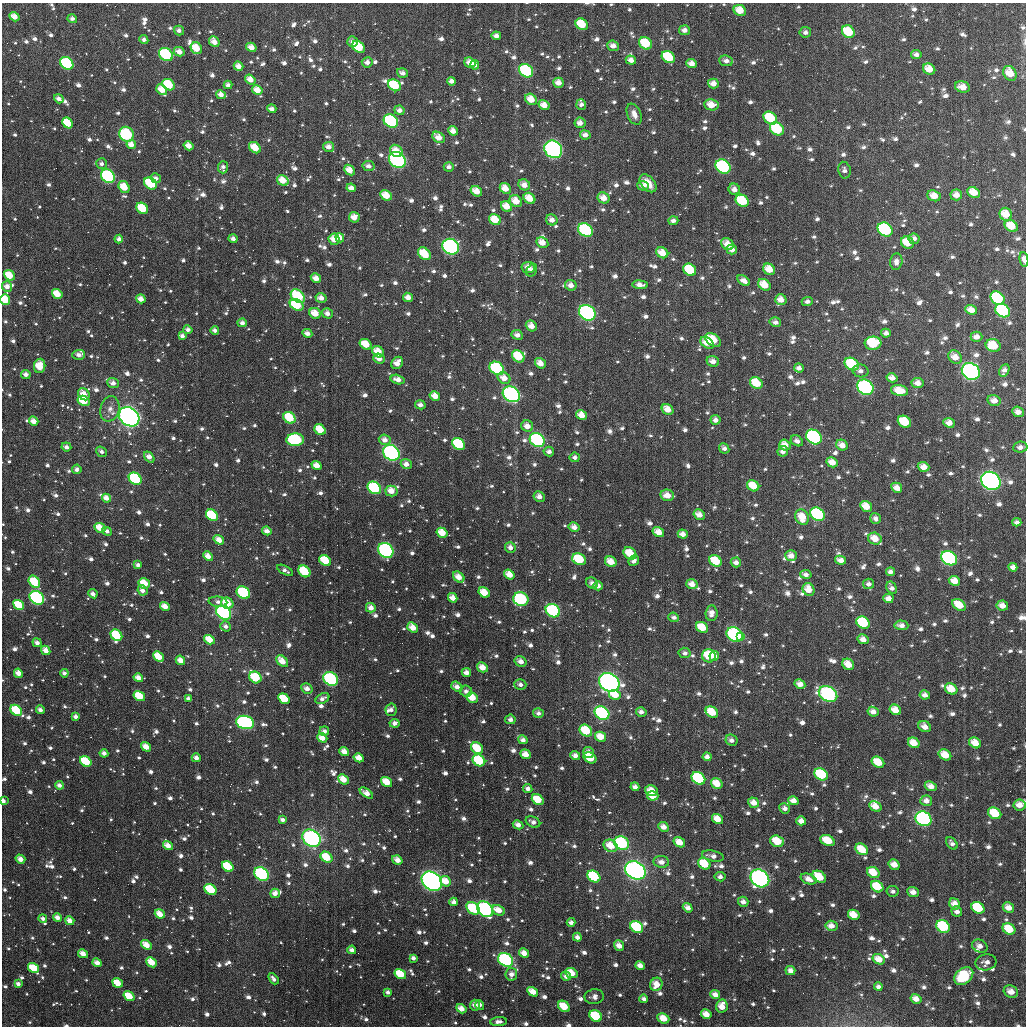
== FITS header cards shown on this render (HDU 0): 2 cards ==
NAXIS1  =                 1024
NAXIS2  =                 1024

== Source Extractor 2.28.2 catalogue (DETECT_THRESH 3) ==
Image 1024 x 1024 px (HDU 0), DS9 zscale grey, 1 PNG px = 1 image px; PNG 1028 x 1028 px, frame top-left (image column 1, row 1024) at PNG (2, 3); each listed source drawn as its Kron ellipse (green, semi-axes under 4 px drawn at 4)
Background 3050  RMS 78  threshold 234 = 3 sigma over >= 5 px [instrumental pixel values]
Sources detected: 1460; of the 1460, the 500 brightest by FLUX_AUTO listed and drawn (960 fainter detections omitted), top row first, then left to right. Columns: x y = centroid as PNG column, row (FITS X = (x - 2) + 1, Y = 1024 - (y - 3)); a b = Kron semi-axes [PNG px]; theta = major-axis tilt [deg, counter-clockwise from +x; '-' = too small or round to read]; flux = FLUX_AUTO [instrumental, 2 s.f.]
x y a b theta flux
740 10 6 5 - 8.6e+04
15 17 5 4 - 5.8e+04
72 19 5 4 - 2.5e+04
582 24 6 5 - 1.5e+05
179 30 5 4 - 2.6e+04
684 30 5 5 - 3.1e+04
805 32 6 5 - 2.4e+04
848 32 7 6 - 1.9e+05
496 36 4 4 - 3.3e+04
144 40 4 4 - 2.5e+04
214 42 6 4 -49 5.3e+04
352 42 5 5 - 2.6e+04
645 43 7 5 -35 2.0e+05
613 46 6 5 - 3.4e+04
251 47 5 4 - 4.9e+04
359 47 7 5 -39 2.9e+05
196 48 6 5 - 1.1e+05
179 52 5 4 - 4.6e+04
166 54 7 6 - 6.2e+05
916 54 5 4 - 2.4e+04
668 57 7 5 -37 2.8e+05
631 60 5 4 - 3.5e+04
726 61 7 5 -7 3.4e+04
367 62 5 5 - 3.3e+04
67 63 7 5 -40 5.9e+05
470 63 6 5 - 4.9e+04
692 63 5 4 - 4.4e+04
475 65 5 4 - 4.5e+04
239 66 5 4 - 4.6e+04
929 69 6 5 - 8.6e+04
526 71 7 6 - 5.5e+05
402 73 6 4 -19 2.9e+04
1010 73 8 6 -56 9.3e+04
250 79 5 4 - 5.9e+04
451 81 4 4 - 2.8e+04
558 83 5 4 - 5.1e+04
713 84 5 5 - 4.7e+04
168 85 6 5 - 2.2e+05
228 85 4 4 - 2.6e+04
394 85 7 5 -37 2.9e+05
962 87 7 5 -17 6.2e+04
162 90 6 4 -43 8.2e+04
257 90 5 4 - 7.5e+04
221 95 5 4 - 4.3e+04
59 99 5 4 - 3.2e+04
531 99 6 5 - 8.8e+04
581 104 5 5 - 2.6e+04
544 105 5 5 - 6.0e+04
711 105 7 5 -8 7.5e+04
272 109 5 4 - 2.4e+04
399 110 5 4 - 3.0e+04
634 114 11 6 -67 3.7e+04
770 118 7 6 - 2.6e+05
391 121 7 6 - 5.9e+05
68 123 6 5 - 1.8e+05
580 123 5 5 - 4.1e+04
777 129 7 6 - 3.6e+05
453 131 5 4 - 4.6e+04
126 134 8 7 - 5.4e+05
585 135 5 4 - 3.8e+04
439 137 7 5 -37 6.4e+04
131 144 5 4 - 5.2e+04
189 146 5 4 - 5.6e+04
329 147 5 5 - 3.9e+04
255 148 7 5 -42 1.1e+05
553 149 9 8 - 1.4e+06
396 151 7 5 -39 7.3e+04
397 160 9 7 -39 1.5e+06
101 164 5 5 - 2.4e+04
368 166 6 5 - 2.9e+04
723 166 8 6 -35 8.3e+05
223 167 6 5 - 2.3e+04
449 167 5 4 - 2.8e+04
349 170 6 4 -43 6.9e+04
844 170 8 6 -79 2.3e+04
108 176 7 6 - 6.4e+05
156 178 5 5 - 2.3e+04
283 181 6 5 - 8.2e+04
151 183 7 5 -38 3.0e+05
648 183 10 6 -50 7.7e+04
524 185 6 5 - 4.9e+04
643 186 6 5 - 2.5e+04
124 187 6 5 - 1.1e+05
351 188 5 4 - 4.4e+04
505 188 6 5 - 7.4e+04
734 189 6 5 - 3.5e+04
476 191 6 5 - 7.7e+04
974 192 6 5 - 9.3e+04
386 195 6 4 -32 9.4e+04
956 195 6 5 - 5.0e+04
934 196 7 5 -22 7.1e+04
529 198 6 5 - 9.5e+04
603 198 6 5 - 5.9e+04
516 201 7 5 -40 8.0e+04
742 201 7 5 -34 2.7e+05
507 206 6 5 - 8.6e+04
142 208 6 5 - 2.0e+05
1006 214 6 6 - 9.8e+04
354 217 5 5 - 5.6e+04
495 220 6 5 - 1.2e+05
552 220 6 5 - 3.9e+04
673 221 5 4 - 2.4e+04
1011 226 7 5 -33 1.1e+05
885 229 8 6 -36 9.3e+05
585 230 8 6 -35 5.9e+05
340 238 5 4 - 4.4e+04
119 239 4 4 - 3.1e+04
233 239 4 3 - 2.5e+04
334 239 6 5 - 7.5e+04
914 239 5 5 - 3.3e+04
542 243 6 5 - 6.0e+04
907 243 7 5 -35 1.3e+05
727 244 7 5 -39 7.4e+04
451 247 9 7 -33 1.1e+06
732 249 5 5 - 4.3e+04
662 253 6 5 - 7.9e+04
424 254 7 5 -44 1.7e+05
1024 259 7 4 -81 3.0e+04
896 262 8 6 83 2.6e+04
528 267 6 5 - 5.1e+04
769 269 6 5 - 8.9e+04
532 270 7 5 60 2.7e+04
690 270 7 5 -37 3.4e+05
9 275 6 4 -40 1.3e+05
316 278 5 4 - 5.2e+04
744 280 7 4 -32 4.0e+04
571 285 6 5 - 4.0e+04
640 285 7 4 -5 4.3e+04
764 285 7 5 -39 1.0e+05
7 287 5 5 - 4.0e+04
57 294 5 4 - 9.8e+04
298 296 8 5 -44 3.3e+05
408 297 5 4 - 4.6e+04
321 298 5 4 - 3.9e+04
997 298 7 6 - 4.7e+05
141 299 5 4 - 4.7e+04
5 300 5 5 - 1.8e+05
781 300 6 5 - 5.3e+04
807 301 5 4 - 2.3e+04
297 305 7 5 -31 2.2e+05
971 310 6 4 -22 5.2e+04
1003 311 8 6 -34 6.3e+05
315 313 6 5 - 8.9e+04
327 313 6 5 - 3.5e+04
587 313 9 7 -36 1.3e+06
775 322 6 4 -14 2.7e+04
242 323 4 4 - 3.0e+04
531 326 6 5 - 5.4e+04
188 330 4 4 - 2.6e+04
215 330 4 3 - 2.4e+04
307 333 5 4 - 3.5e+04
886 333 5 4 - 2.7e+04
517 335 6 4 -25 3.1e+04
182 336 4 4 - 2.9e+04
976 337 6 5 - 3.7e+04
713 340 9 5 -36 1.9e+05
707 343 7 5 -37 6.7e+04
873 343 8 6 6 3.7e+05
366 344 6 5 - 1.2e+05
993 345 7 6 - 1.5e+05
378 352 6 5 - 8.5e+04
79 355 6 5 - 3.2e+04
518 356 7 5 -41 1.9e+05
955 357 7 6 - 5.8e+04
379 359 6 4 -24 3.9e+04
713 361 6 5 - 4.2e+04
397 363 6 5 - 5.7e+04
540 363 6 4 -36 5.4e+04
852 364 7 6 - 2.8e+05
40 366 7 5 81 1.3e+05
497 368 8 6 -37 8.4e+05
799 368 5 4 - 2.6e+04
1004 370 7 4 62 2.9e+04
861 371 8 6 -12 2.6e+04
971 371 9 8 - 2.2e+06
26 374 5 4 - 3.3e+04
504 378 7 5 -34 5.5e+04
892 378 5 4 - 3.9e+04
398 380 7 4 -14 4.6e+04
113 383 6 4 -21 3.5e+04
756 383 7 5 -34 1.4e+05
917 383 6 5 - 4.3e+04
865 387 9 7 -34 1.4e+06
900 391 8 5 -10 1.1e+05
84 394 6 5 - 7.3e+04
511 394 9 7 -34 1.0e+06
435 396 5 4 - 6.0e+04
84 401 6 4 -28 1.7e+05
994 401 7 5 -14 4.7e+04
420 405 5 4 - 3.1e+04
110 409 13 9 75 4.8e+04
668 409 6 5 - 7.0e+04
1018 412 6 5 - 4.3e+04
581 415 6 5 - 6.9e+04
129 417 11 9 -39 2.9e+06
289 418 6 5 - 2.0e+05
715 420 5 5 - 3.2e+04
34 421 5 4 - 4.9e+04
904 422 7 5 -35 2.2e+05
949 423 5 4 - 5.0e+04
527 426 6 5 - 4.7e+04
320 429 6 5 - 1.2e+05
814 437 8 7 - 1.2e+06
295 440 9 6 3 6.1e+05
385 440 6 5 - 4.2e+04
537 440 8 6 -37 5.9e+05
797 441 6 5 - 2.6e+04
459 444 7 5 -37 4.2e+05
785 445 6 5 - 6.5e+04
842 445 6 5 - 5.4e+04
66 447 5 4 - 3.1e+04
1020 447 7 5 5 2.8e+04
724 448 5 4 - 2.4e+04
783 451 5 5 - 2.7e+04
101 452 6 4 -36 2.4e+04
549 452 5 5 - 2.7e+04
391 453 9 7 -38 1.6e+06
149 457 6 4 -51 4.5e+04
575 457 5 5 - 2.4e+04
832 462 6 5 - 6.0e+04
406 464 5 5 - 3.7e+04
317 465 5 4 - 5.9e+04
924 467 6 5 - 5.4e+04
77 469 5 4 - 2.4e+04
135 479 7 5 -38 4.9e+05
991 481 10 8 -33 1.9e+06
753 486 6 5 - 1.2e+05
374 488 7 5 -38 5.9e+05
897 488 5 5 - 5.1e+04
391 491 6 5 - 5.8e+04
667 495 7 5 -11 5.9e+04
539 497 6 5 - 3.8e+04
106 498 4 4 - 4.5e+04
866 506 6 5 - 9.3e+04
699 514 6 5 - 4.9e+04
817 514 8 6 -34 8.9e+05
212 515 6 5 - 3.8e+05
802 517 8 6 -69 1.1e+05
876 518 5 5 - 2.6e+04
1017 522 4 4 - 2.3e+04
574 527 5 5 - 4.0e+04
100 528 6 4 -27 9.5e+04
107 531 5 4 - 2.3e+04
267 531 5 4 - 3.8e+04
658 532 6 4 -32 6.2e+04
442 533 6 4 -32 9.9e+04
683 534 5 4 - 4.3e+04
875 539 7 6 - 8.4e+04
219 540 5 4 - 5.3e+04
510 547 6 5 - 3.5e+04
386 550 8 7 - 1.0e+06
630 553 7 5 -40 1.4e+05
208 556 5 4 - 4.1e+04
791 556 6 5 - 4.3e+04
949 558 8 6 -32 1.0e+06
579 559 7 5 -27 2.7e+05
325 560 6 5 - 1.9e+05
841 560 6 4 -11 4.3e+04
634 561 6 5 - 2.5e+04
715 561 6 5 - 1.8e+05
611 562 6 5 - 8.7e+04
736 562 5 5 - 2.8e+04
138 565 4 3 - 2.5e+04
1013 567 4 4 - 3.0e+04
285 570 9 4 -29 2.3e+04
304 571 6 5 - 2.7e+05
890 572 4 4 - 2.6e+04
509 574 6 4 -37 6.8e+04
806 574 6 4 -12 2.6e+04
459 577 6 4 -42 6.8e+04
954 581 6 5 - 7.0e+04
34 582 7 5 -51 2.1e+05
144 583 6 5 - 1.2e+05
592 583 6 5 - 2.6e+04
692 584 5 4 - 4.7e+04
868 584 5 5 - 2.4e+04
598 586 4 4 - 3.1e+04
892 588 6 5 - 2.6e+04
809 589 7 5 -61 7.4e+04
142 590 5 4 - 2.9e+04
484 592 6 4 -34 9.9e+04
243 593 7 6 - 5.0e+05
93 594 5 3 - 2.8e+04
37 598 8 6 -38 1.0e+06
453 598 5 4 - 4.9e+04
888 598 5 4 - 3.9e+04
521 599 7 6 - 6.0e+05
218 602 9 5 -5 2.5e+04
227 603 6 5 - 1.4e+05
19 605 6 4 -33 1.8e+05
959 605 7 5 -35 9.9e+04
165 606 5 4 - 5.6e+04
1002 606 6 5 - 4.8e+04
371 608 5 4 - 4.0e+04
553 611 8 6 -35 5.6e+05
224 613 8 6 -36 7.6e+05
711 613 8 6 84 4.2e+04
674 617 5 4 - 2.3e+04
863 623 7 5 -33 4.6e+05
901 625 7 4 -4 3.4e+04
226 626 5 4 - 2.3e+04
413 627 6 4 -38 6.6e+04
702 627 6 5 - 1.2e+05
116 635 6 5 - 2.8e+05
735 635 8 6 -30 6.4e+05
741 637 4 3 - 5.0e+04
863 639 5 4 - 3.9e+04
209 640 6 4 -32 1.0e+05
37 643 5 4 - 2.9e+04
46 650 5 4 - 5.0e+04
685 653 6 5 - 2.3e+04
709 656 7 6 - 1.8e+05
714 656 5 4 - 4.8e+04
158 657 6 4 -43 1.2e+05
180 660 5 4 - 4.9e+04
282 661 7 4 -48 7.1e+04
521 661 6 5 - 4.3e+04
848 664 6 5 - 8.1e+04
482 667 5 4 - 5.8e+04
466 672 5 4 - 3.7e+04
18 673 5 4 - 5.4e+04
64 673 4 4 - 2.3e+04
255 677 6 5 - 2.5e+05
138 678 5 4 - 4.4e+04
331 679 8 6 -36 9.3e+05
609 682 11 8 -33 2.7e+06
520 684 6 5 - 2.6e+04
800 684 5 4 - 4.7e+04
457 687 6 4 -39 3.6e+04
307 689 6 5 - 3.8e+04
951 689 6 5 - 9.9e+04
466 691 6 5 - 2.4e+04
828 694 10 7 -27 9.8e+05
615 695 6 5 - 1.1e+05
925 695 5 4 - 3.4e+04
139 696 6 4 -32 1.5e+05
322 698 7 5 30 2.7e+04
472 698 6 5 - 1.1e+05
188 699 4 3 - 2.9e+04
284 699 6 5 - 2.1e+05
16 710 6 5 - 2.2e+05
40 710 4 3 - 2.8e+04
391 710 6 5 - 2.4e+04
895 710 6 5 - 7.9e+04
641 712 5 4 - 2.7e+04
712 712 7 5 -34 1.4e+05
873 712 5 4 - 4.1e+04
538 713 5 5 - 2.4e+04
602 713 8 6 -36 8.0e+05
75 716 4 3 - 2.5e+04
510 719 5 5 - 2.4e+04
245 722 9 6 -12 1.3e+06
395 723 5 4 - 2.8e+04
925 727 6 5 - 4.1e+04
324 731 5 4 - 2.3e+04
586 731 7 5 -37 2.1e+05
600 737 6 5 - 7.9e+04
322 738 5 4 - 5.9e+04
523 740 5 4 - 2.9e+04
731 740 6 5 - 2.9e+04
914 743 6 5 - 8.1e+04
975 743 6 5 - 8.2e+04
146 747 5 4 - 6.5e+04
477 748 6 5 - 1.5e+05
344 751 5 4 - 4.7e+04
588 752 5 5 - 4.0e+04
104 753 4 4 - 2.9e+04
525 754 5 4 - 5.1e+04
575 755 5 4 - 3.2e+04
945 755 7 5 -34 9.1e+04
707 757 4 4 - 3.6e+04
196 758 4 4 - 3.4e+04
359 758 5 4 - 6.3e+04
590 758 7 5 -33 2.0e+05
479 760 7 5 -36 3.0e+05
86 761 6 4 -35 2.5e+05
878 762 6 5 - 1.2e+05
821 774 7 5 -33 3.4e+05
698 778 7 5 -36 5.2e+05
343 779 6 4 -41 8.5e+04
387 782 6 4 -35 1.0e+05
717 783 6 5 - 9.1e+04
59 785 4 4 - 2.5e+04
931 786 6 4 -24 4.5e+04
635 787 4 4 - 3.0e+04
528 789 4 4 - 2.5e+04
651 790 6 5 - 7.1e+04
366 793 8 4 -36 5.5e+04
653 796 5 4 - 9.9e+04
538 800 6 5 - 1.5e+05
3 801 4 3 - 4.2e+04
793 801 5 4 - 4.6e+04
926 801 6 5 - 3.6e+04
754 803 6 5 - 5.3e+04
1020 805 6 5 - 5.3e+04
875 807 6 4 -30 6.5e+04
785 808 5 5 - 2.6e+04
995 813 7 5 -33 1.7e+05
718 819 6 5 - 8.0e+04
923 819 8 7 - 9.8e+05
282 820 4 3 - 2.3e+04
801 821 5 4 - 3.9e+04
533 822 8 5 -27 2.6e+04
518 825 5 4 - 3.5e+04
663 827 5 4 - 3.8e+04
312 838 10 7 -37 3.4e+06
827 840 7 5 -24 1.3e+05
777 841 7 5 -19 1.7e+05
679 842 6 4 -35 6.9e+04
622 843 8 6 -27 5.3e+05
952 843 7 5 -49 2.4e+04
168 846 5 4 - 5.5e+04
611 846 7 6 - 9.3e+04
862 849 7 5 -36 1.3e+05
713 856 11 5 -12 3.3e+04
326 857 6 5 - 1.7e+05
20 859 5 4 - 4.6e+04
397 860 5 4 - 4.9e+04
661 862 7 6 - 3.6e+04
704 864 6 5 - 1.6e+05
894 864 6 4 -30 5.7e+04
228 866 6 5 - 2.7e+05
635 870 11 8 -29 3.7e+06
873 873 6 5 - 1.2e+05
262 874 8 6 -35 6.9e+05
594 876 7 5 -35 4.6e+05
720 877 5 4 - 2.5e+04
819 877 7 5 -35 1.3e+05
760 878 10 8 -36 1.6e+06
809 879 8 5 -21 4.7e+04
432 881 11 9 -37 2.0e+06
446 881 6 5 - 6.3e+04
877 887 7 5 -35 1.9e+05
210 889 6 5 - 2.9e+05
893 891 6 5 - 2.3e+04
913 892 6 5 - 4.5e+04
275 893 5 5 - 3.8e+04
454 902 4 4 - 2.8e+04
743 902 5 5 - 3.2e+04
955 904 6 5 - 5.5e+04
473 908 7 5 -39 3.0e+05
688 908 5 4 - 3.5e+04
978 908 7 5 -32 3.2e+05
1008 908 6 5 - 5.3e+04
485 909 9 7 -43 1.4e+06
499 910 6 5 - 6.7e+04
957 912 5 5 - 2.7e+04
160 914 5 4 - 7.2e+04
854 915 6 5 - 9.7e+04
43 918 4 4 - 2.3e+04
57 918 4 4 - 3.9e+04
70 921 5 4 - 4.5e+04
571 922 4 4 - 2.5e+04
831 926 6 5 - 4.1e+04
943 926 7 6 - 4.3e+05
637 927 7 5 -34 3.8e+05
1009 929 7 5 -32 1.4e+05
577 937 4 4 - 2.9e+04
146 945 6 4 -40 7.7e+04
619 945 6 4 -52 4.7e+04
980 946 8 6 -28 3.9e+04
352 950 4 3 - 3.2e+04
524 953 5 4 - 5.3e+04
83 954 5 4 - 5.8e+04
413 958 4 3 - 2.3e+04
879 959 6 5 - 7.1e+04
506 960 8 6 -35 1.1e+06
151 962 6 4 -41 9.9e+04
986 962 11 8 12 3.8e+04
97 963 5 4 - 4.4e+04
640 965 5 4 - 4.2e+04
33 968 6 4 -33 1.6e+05
790 970 5 4 - 3.5e+04
571 973 6 5 - 9.5e+04
400 974 6 4 -32 2.0e+05
511 974 6 6 - 3.4e+04
566 976 5 4 - 3.0e+04
964 976 10 7 40 3.1e+05
273 979 6 3 -49 2.4e+04
118 983 5 4 - 1.1e+05
18 984 4 3 - 2.7e+04
656 984 7 6 - 6.7e+04
878 987 4 4 - 2.7e+04
388 992 4 3 - 2.3e+04
533 992 6 4 -31 7.3e+04
1011 992 7 6 - 6.1e+04
715 994 5 4 - 3.9e+04
129 996 6 4 -35 1.5e+05
594 997 10 7 8 2.8e+04
644 999 4 4 - 2.5e+04
916 999 6 4 -29 4.8e+04
475 1005 5 5 - 4.0e+04
480 1005 5 4 - 2.3e+04
564 1006 6 5 - 1.3e+05
722 1006 7 5 78 7.3e+04
461 1009 5 4 - 5.4e+04
706 1014 5 4 - 5.8e+04
596 1016 6 5 - 3.6e+05
663 1018 6 5 - 7.5e+04
498 1021 8 4 7 3.3e+04
At the frame edge (FLAGS 8, measured only in part): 3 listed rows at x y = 1024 259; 5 300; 3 801
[960 fainter detections neither listed nor drawn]

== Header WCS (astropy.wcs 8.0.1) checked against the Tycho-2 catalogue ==
Header WCS as astropy/WCSLIB reads it (applying the file's SIP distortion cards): RA---TAN-SIP/DEC--TAN-SIP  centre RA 02:54:57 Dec +13:49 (43.74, +13.82 deg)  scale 8.66 arcsec/px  FOV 147.8' x 147.9'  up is +179 deg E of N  parity flipped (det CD > 0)
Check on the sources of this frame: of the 60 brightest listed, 60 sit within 13.0 arcsec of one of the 180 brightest Tycho-2 stars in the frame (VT <= 13.55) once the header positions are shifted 7.51 arcsec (5.33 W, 5.29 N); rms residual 4.88 arcsec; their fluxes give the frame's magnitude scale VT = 24.36 - 2.5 log10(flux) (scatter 0.24 mag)
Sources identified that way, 152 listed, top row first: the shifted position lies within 13.0 arcsec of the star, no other Tycho-2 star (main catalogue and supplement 1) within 26.0 arcsec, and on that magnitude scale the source's flux lands within +1.5 / -3 mag of the star's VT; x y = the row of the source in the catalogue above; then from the Tycho-2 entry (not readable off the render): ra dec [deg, ICRS J2000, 3 dp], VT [Tycho-2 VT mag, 2 dp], TYC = Tycho-2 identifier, HIP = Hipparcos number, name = IAU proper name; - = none
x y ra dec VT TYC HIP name
582 24 43.594 +12.636 11.36 647-79-1 - -
848 32 42.936 +12.638 11.19 646-496-1 - -
645 43 43.436 +12.678 11.20 647-420-1 - -
359 47 44.143 +12.702 11.24 647-419-1 - -
196 48 44.543 +12.713 12.02 647-864-1 - -
166 54 44.617 +12.730 9.87 647-929-1 - -
668 57 43.378 +12.710 11.05 646-1002-1 - -
67 63 44.861 +12.756 10.17 647-254-1 - -
526 71 43.728 +12.751 9.89 647-926-1 - -
1010 73 42.535 +12.729 11.91 646-332-1 - -
168 85 44.610 +12.802 10.97 647-541-1 - -
394 85 44.052 +12.793 10.86 647-527-1 - -
770 118 43.123 +12.851 11.10 646-416-1 - -
391 121 44.059 +12.879 9.70 647-516-1 - -
68 123 44.857 +12.899 11.65 647-501-1 - -
777 129 43.106 +12.877 10.56 646-867-1 - -
126 134 44.710 +12.923 10.30 647-772-1 - -
255 148 44.393 +12.950 11.98 647-533-1 - -
553 149 43.657 +12.939 8.56 647-657-1 13557 -
397 160 44.040 +12.973 8.78 647-20-1 - -
723 166 43.237 +12.971 9.60 646-592-1 - -
108 176 44.754 +13.025 9.64 647-524-1 - -
151 183 44.649 +13.041 10.71 647-99-1 - -
505 188 43.774 +13.035 12.68 647-8-1 - -
386 195 44.067 +13.058 12.65 647-766-1 - -
529 198 43.713 +13.057 11.96 647-885-1 - -
742 201 43.188 +13.052 11.00 646-951-1 - -
142 208 44.669 +13.101 11.11 647-453-1 - -
1006 214 42.536 +13.068 12.03 646-864-1 - -
495 220 43.798 +13.111 11.65 647-296-1 - -
885 229 42.833 +13.112 9.84 646-383-1 - -
585 230 43.573 +13.131 9.91 647-186-1 - -
907 243 42.777 +13.142 11.75 646-676-1 - -
451 247 43.905 +13.178 8.91 647-298-1 13638 -
424 254 43.970 +13.196 11.30 647-822-1 - -
690 270 43.313 +13.221 11.12 646-825-1 - -
9 275 44.994 +13.267 11.56 647-620-1 - -
298 296 44.281 +13.305 10.49 647-125-1 - -
997 298 42.551 +13.270 10.45 646-603-1 - -
5 300 45.004 +13.326 11.10 647-776-1 - -
297 305 44.283 +13.326 11.06 647-159-1 - -
1003 311 42.537 +13.300 10.02 646-808-1 - -
587 313 43.563 +13.331 8.84 647-160-1 13530 -
713 340 43.251 +13.388 11.15 646-992-1 - -
873 343 42.857 +13.387 11.08 646-966-1 - -
993 345 42.558 +13.384 11.66 646-784-1 - -
518 356 43.732 +13.438 11.15 647-797-1 - -
852 364 42.907 +13.438 10.78 646-564-1 - -
40 366 44.916 +13.486 11.70 647-725-1 - -
497 368 43.784 +13.469 9.72 647-586-1 - -
971 371 42.611 +13.449 8.46 646-628-1 - -
756 383 43.142 +13.489 11.19 646-491-1 - -
865 387 42.871 +13.493 9.02 646-420-1 13324 -
511 394 43.747 +13.530 8.95 647-495-1 - -
84 401 44.806 +13.566 11.22 647-170-1 - -
129 417 44.690 +13.604 7.41 647-114-1 13878 -
289 418 44.295 +13.598 11.10 647-235-1 - -
904 422 42.773 +13.573 11.38 646-741-1 - -
320 429 44.220 +13.624 11.72 647-925-1 - -
814 437 42.995 +13.616 9.25 646-806-1 - -
537 440 43.681 +13.639 9.60 647-548-1 - -
459 444 43.875 +13.652 10.75 647-371-1 - -
391 453 44.040 +13.678 8.59 647-659-1 - -
135 479 44.674 +13.752 10.33 647-902-1 - -
991 481 42.554 +13.710 8.20 646-811-1 13223 -
753 486 43.144 +13.737 11.89 646-315-1 - -
374 488 44.081 +13.763 10.19 647-684-1 - -
866 506 42.862 +13.779 11.72 646-522-1 - -
817 514 42.982 +13.801 9.79 646-374-1 - -
212 515 44.483 +13.836 10.99 647-233-1 - -
875 539 42.839 +13.856 12.15 646-723-1 - -
386 550 44.050 +13.913 9.10 647-691-1 13678 -
630 553 43.445 +13.906 11.64 647-566-1 - -
949 558 42.652 +13.899 9.39 646-567-1 - -
579 559 43.570 +13.923 11.18 647-29-1 - -
325 560 44.200 +13.939 11.16 647-433-1 - -
715 561 43.232 +13.920 11.15 646-1007-1 - -
304 571 44.251 +13.967 10.98 647-104-1 - -
34 582 44.920 +14.003 11.60 647-765-1 - -
144 583 44.648 +14.003 11.59 647-648-1 - -
484 592 43.804 +14.008 12.36 647-534-1 - -
243 593 44.400 +14.021 10.11 647-550-1 - -
37 598 44.912 +14.043 9.38 647-556-1 - -
521 599 43.711 +14.023 9.93 647-707-1 - -
227 603 44.440 +14.046 11.57 647-837-1 - -
19 605 44.958 +14.060 11.37 647-843-1 - -
959 605 42.625 +14.011 11.92 646-959-1 - -
553 611 43.632 +14.049 9.88 647-694-1 - -
224 613 44.449 +14.070 9.27 647-672-1 13810 -
863 623 42.862 +14.059 10.64 646-395-1 - -
702 627 43.261 +14.080 12.05 646-269-1 - -
116 635 44.714 +14.129 10.58 647-35-1 - -
735 635 43.181 +14.095 9.60 646-486-1 - -
709 656 43.244 +14.148 11.50 646-458-1 - -
848 664 42.897 +14.161 12.24 646-927-1 - -
482 667 43.804 +14.188 12.81 647-226-1 - -
18 673 44.956 +14.224 11.65 647-883-1 - -
255 677 44.367 +14.224 11.06 647-88-1 - -
331 679 44.180 +14.225 9.42 647-440-1 - -
609 682 43.488 +14.219 7.77 647-292-1 13505 -
828 694 42.944 +14.234 9.17 646-291-1 - -
615 695 43.474 +14.247 12.23 647-432-1 - -
139 696 44.655 +14.274 11.86 647-327-1 - -
472 698 43.829 +14.261 12.27 647-220-1 - -
16 710 44.960 +14.313 10.85 647-544-1 - -
895 710 42.777 +14.267 12.22 646-605-1 - -
602 713 43.504 +14.293 9.62 647-810-1 - -
586 731 43.544 +14.335 11.31 647-174-1 - -
477 748 43.813 +14.383 11.46 647-774-1 - -
945 755 42.651 +14.372 11.84 646-813-1 - -
590 758 43.533 +14.400 11.69 647-270-1 - -
479 760 43.808 +14.413 10.72 647-129-1 - -
86 761 44.784 +14.434 10.75 647-169-1 - -
878 762 42.817 +14.394 11.61 646-818-1 - -
821 774 42.957 +14.426 10.49 646-833-1 - -
698 778 43.261 +14.444 10.34 646-987-1 - -
343 779 44.144 +14.465 12.19 647-279-1 - -
387 782 44.036 +14.469 12.22 647-312-1 - -
538 800 43.660 +14.503 11.37 647-635-1 - -
995 813 42.523 +14.509 11.24 646-394-1 - -
718 819 43.212 +14.540 11.98 646-426-1 - -
923 819 42.700 +14.527 9.15 646-322-1 - -
312 838 44.217 +14.610 8.94 647-698-1 - -
777 841 43.063 +14.590 11.77 646-947-1 - -
622 843 43.448 +14.604 10.02 647-172-1 - -
611 846 43.477 +14.610 11.69 647-599-1 - -
326 857 44.182 +14.653 11.31 647-346-1 - -
228 866 44.426 +14.680 11.15 647-85-1 - -
635 870 43.410 +14.670 7.77 647-852-1 13484 -
873 873 42.821 +14.660 11.54 646-672-1 - -
262 874 44.342 +14.697 9.39 647-817-1 - -
594 876 43.516 +14.686 10.55 647-21-1 - -
760 878 43.101 +14.682 8.37 646-718-1 - -
432 881 43.918 +14.707 7.86 647-208-1 13643 -
877 887 42.811 +14.693 11.26 646-796-1 - -
210 889 44.469 +14.736 11.00 647-137-1 - -
473 908 43.815 +14.769 10.65 647-461-1 - -
978 908 42.559 +14.737 11.75 646-290-1 - -
485 909 43.784 +14.771 9.00 647-406-1 - -
943 926 42.644 +14.785 10.30 646-482-1 - -
637 927 43.406 +14.805 10.63 647-358-1 - -
1009 929 42.480 +14.786 11.39 646-663-1 - -
506 960 43.730 +14.891 9.18 647-205-1 - -
151 962 44.612 +14.914 11.81 647-26-1 - -
33 968 44.906 +14.933 11.57 647-900-1 - -
571 973 43.567 +14.919 12.11 647-256-1 - -
400 974 43.992 +14.930 11.59 647-320-1 - -
1011 992 42.471 +14.937 12.41 646-293-1 - -
129 996 44.667 +14.996 11.93 647-173-1 - -
564 1006 43.583 +15.000 11.34 647-49-1 - -
706 1014 43.229 +15.010 12.45 1224-1483-1 - -
596 1016 43.503 +15.021 11.10 1224-1490-1 - -